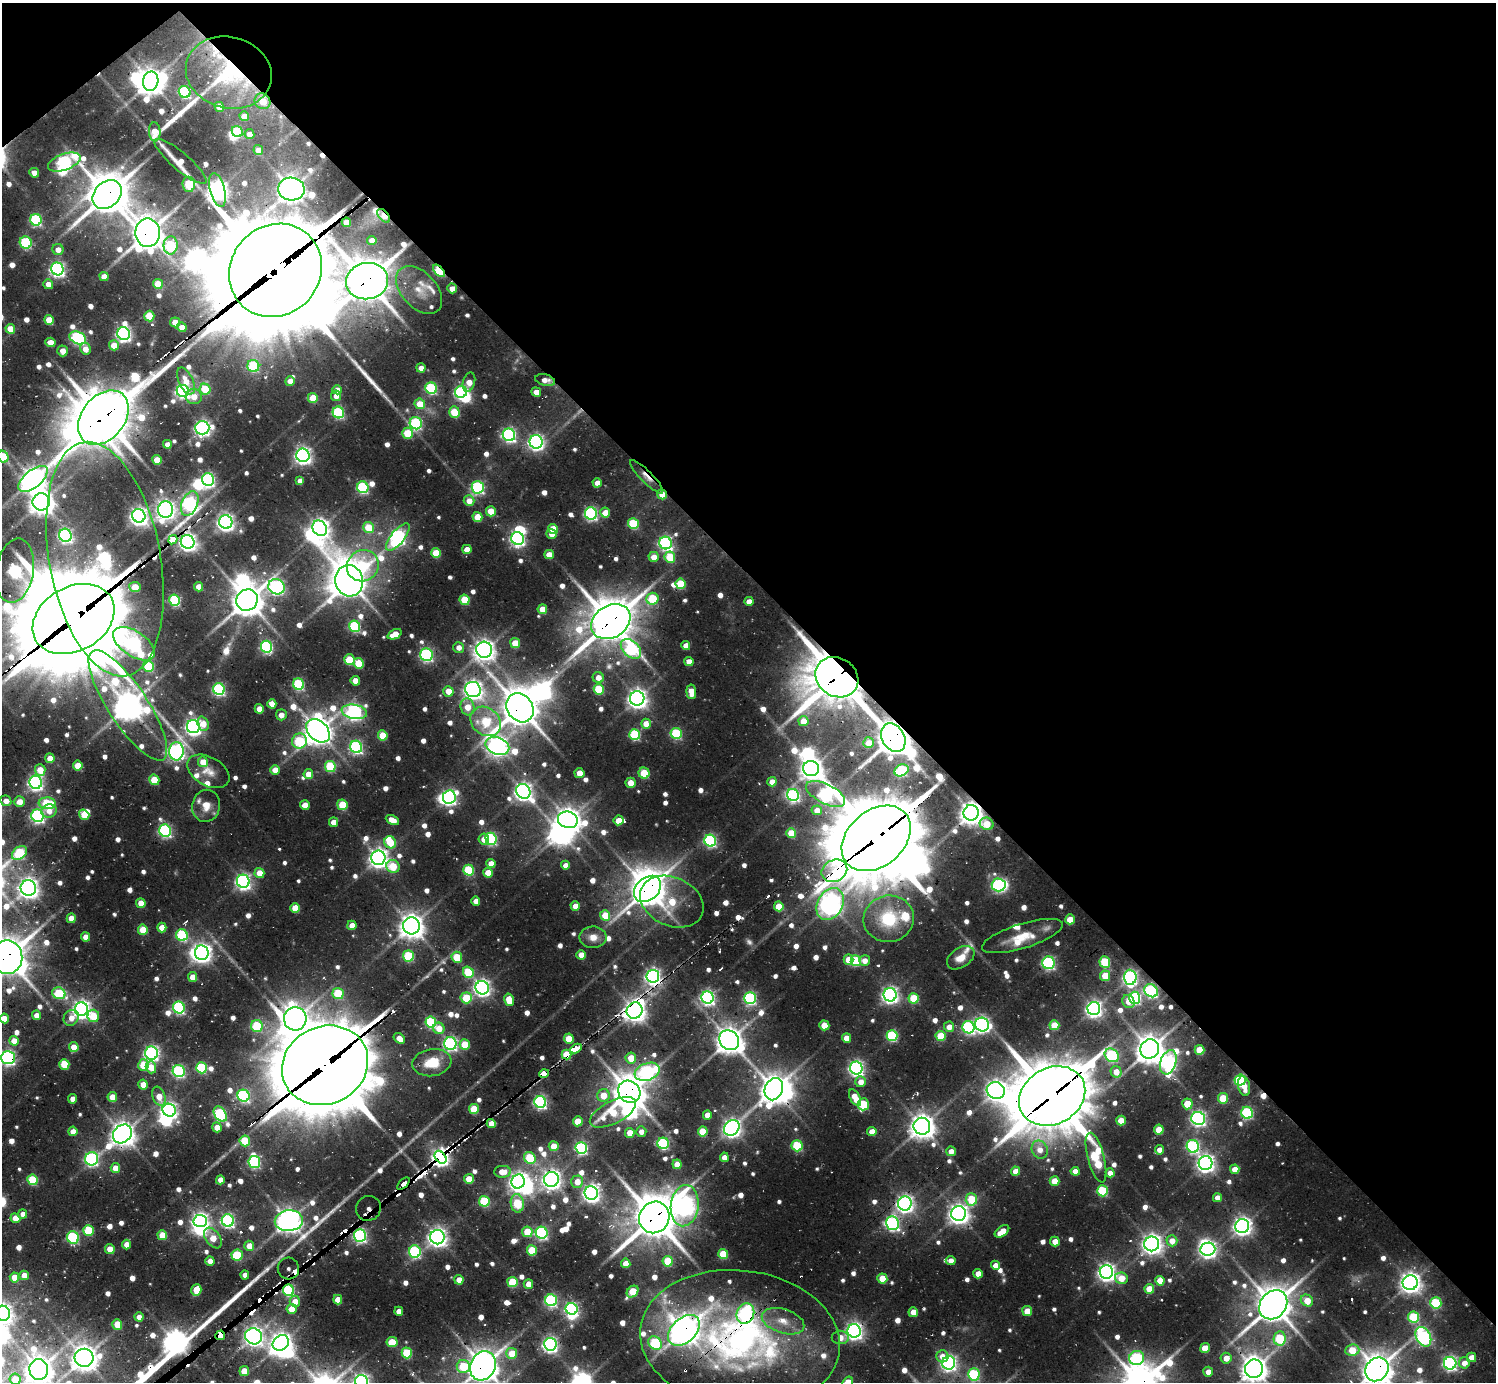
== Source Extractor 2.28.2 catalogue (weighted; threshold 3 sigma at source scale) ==
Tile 3 of 4 x 4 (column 3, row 1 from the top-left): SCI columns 3055-4548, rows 4294-5673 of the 6310 x 6286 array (HDU 1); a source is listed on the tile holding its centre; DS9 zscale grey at full resolution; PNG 1498 x 1384 px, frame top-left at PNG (2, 3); each listed source drawn as its Kron ellipse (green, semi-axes under 4 px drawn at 4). Shown black and unused: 43% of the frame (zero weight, under 2 of 3 exposures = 12% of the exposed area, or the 3 px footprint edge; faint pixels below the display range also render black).
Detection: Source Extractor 2.28.2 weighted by HDU 2 'WHT'; one run over the whole footprint, this tile lists its part. Background 0.104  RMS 0.01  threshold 0.0466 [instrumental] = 3 sigma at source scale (4.5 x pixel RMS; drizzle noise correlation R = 1.50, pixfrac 1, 0.05/0.05 arcsec/px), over >= 5 px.
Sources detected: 938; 12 too faint to see at this stretch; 38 inside a brighter object's white glare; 22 cosmic-ray / hot-pixel residue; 2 long thin detections or spike segments (spike, bleed or trail) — neither listed nor drawn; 22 inside a brighter listed object's ellipse — not listed separately; of the other 842, all 500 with FLUX_AUTO >= 8.7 (the completeness limit of this list) listed and drawn (342 fainter detections not listed), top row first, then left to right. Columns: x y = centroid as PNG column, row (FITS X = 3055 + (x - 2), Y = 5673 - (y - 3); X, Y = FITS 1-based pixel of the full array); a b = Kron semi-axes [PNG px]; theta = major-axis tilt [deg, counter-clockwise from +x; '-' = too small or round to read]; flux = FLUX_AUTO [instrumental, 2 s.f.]
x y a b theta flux
229 73 43 35 -14 120
151 81 10 7 79 1300
185 92 6 5 - 140
262 101 8 7 - 16
219 107 5 4 - 17
244 116 5 4 - 13
155 132 9 6 -85 12
237 132 6 5 - 57
249 134 5 5 - 9.1
258 150 5 4 - 12
180 161 33 8 -40 12
64 162 17 8 20 270
34 173 5 4 - 10
189 184 7 6 - 61
291 189 13 11 -3 1200
217 190 17 7 -76 740
107 195 16 12 44 3000
384 216 8 4 -48 12
36 220 6 5 - 130
346 222 5 4 - 18
148 233 14 12 -88 2000
372 240 4 4 - 8.9
26 243 6 6 - 91
171 245 9 7 86 95
58 249 5 5 - 9.5
57 269 6 6 - 340
275 270 48 44 48 27000
439 271 7 4 -49 79
104 276 5 4 - 11
367 281 21 18 10 3200
48 284 5 5 - 10
158 284 5 5 - 26
452 288 5 5 - 10
419 290 28 17 -48 22
149 316 5 5 - 42
49 320 5 5 - 26
175 322 5 5 - 16
182 327 5 4 - 12
10 329 5 5 - 23
124 334 6 6 - 340
78 338 8 6 -24 190
50 342 5 4 - 19
114 345 5 5 - 19
85 349 6 5 - 11
63 351 5 5 - 12
253 366 6 6 - 82
421 368 4 4 - 12
545 380 10 5 -15 9.7
186 381 14 7 -65 12
290 381 5 5 - 11
469 382 10 6 74 13
431 388 6 5 - 120
205 389 6 5 - 36
337 390 5 4 - 10
183 391 6 6 - 280
461 392 6 6 - 200
536 392 5 4 - 12
336 396 5 5 - 8.9
194 397 8 7 - 12
313 398 5 5 - 27
420 404 5 5 - 25
338 412 6 5 - 130
454 412 6 5 - 40
103 418 30 21 52 4200
416 423 6 6 - 150
202 428 7 6 - 380
407 433 5 5 - 42
509 435 6 6 - 260
536 442 7 6 - 380
167 444 4 4 - 9.2
303 455 7 6 - 470
3 457 6 5 - 53
157 460 5 4 - 24
646 477 23 6 -45 9.2
33 479 17 8 39 1100
208 480 6 6 - 230
300 481 4 4 - 8.9
597 483 4 4 - 12
363 487 6 5 - 130
478 487 6 6 - 180
662 494 5 4 - 16
469 501 5 5 - 13
41 502 8 8 - 1000
190 504 13 8 67 280
166 509 8 7 - 620
491 511 5 5 - 18
591 513 6 6 - 220
605 513 5 5 - 16
139 516 7 6 - 540
477 517 5 5 - 27
226 522 7 6 - 450
633 524 5 5 - 75
320 528 8 6 -52 670
368 528 6 5 - 37
553 529 5 4 - 27
551 534 5 4 - 11
65 535 7 6 - 270
398 537 17 6 51 320
518 539 6 6 - 310
173 540 5 4 - 240
188 542 7 6 - 480
665 543 6 6 - 250
467 549 5 4 - 15
436 553 5 5 - 34
549 554 5 4 - 18
654 557 5 5 - 14
670 557 6 5 - 47
105 559 119 55 -79 800
363 566 16 15 - 68
15 571 32 19 80 250
349 581 16 14 -77 2100
680 584 5 5 - 49
135 587 5 5 - 23
199 587 5 4 - 15
276 587 8 7 - 270
652 599 6 6 - 56
175 600 5 5 - 110
247 600 11 10 - 1900
464 600 5 5 - 42
749 601 4 4 - 11
542 609 5 4 - 22
73 619 43 32 29 16000
611 622 21 16 33 3200
355 626 6 5 - 110
395 634 7 4 24 18
515 643 5 5 - 24
134 644 23 12 -34 330
686 645 4 4 - 12
266 647 6 5 - 170
459 647 5 5 - 9.1
631 649 12 7 -44 110
484 650 8 8 - 800
426 655 6 6 - 200
349 660 5 5 - 45
689 662 5 4 - 13
359 663 5 5 - 40
148 666 6 5 - 70
837 677 22 19 -33 4400
598 678 6 5 - 11
355 681 5 4 - 14
299 684 6 5 - 110
219 689 6 5 - 170
473 689 8 7 - 600
599 689 5 5 - 48
448 691 5 5 - 17
691 692 7 5 -85 17
637 698 7 7 - 680
272 704 4 4 - 13
128 705 65 19 -57 1700
468 707 8 7 - 19
520 708 15 13 -54 2400
259 709 5 4 - 16
354 712 13 7 -10 350
281 715 5 5 - 9.4
486 721 16 13 -39 64
803 721 5 5 - 16
203 724 7 5 -70 13
646 724 5 5 - 17
193 727 7 6 - 400
318 731 14 9 -45 1400
676 733 5 5 - 88
383 735 5 5 - 31
635 735 5 5 - 89
893 738 15 11 -60 2200
299 741 8 7 - 81
869 743 5 5 - 16
497 746 12 8 -22 700
356 747 6 6 - 200
176 751 9 7 86 410
50 758 5 4 - 16
203 762 5 5 - 17
78 766 5 4 - 23
330 766 5 5 - 70
811 769 8 7 - 970
40 770 6 5 - 21
275 770 5 4 - 14
901 770 7 5 30 110
208 771 23 14 -30 15
579 773 5 5 - 14
644 773 5 5 - 40
308 774 5 5 - 20
154 780 5 5 - 29
36 782 6 6 - 340
772 782 5 4 - 11
630 783 5 5 - 16
523 791 8 7 - 560
826 794 21 10 -27 270
793 795 6 6 - 200
449 797 7 6 - 300
6 801 5 5 - 9.5
19 802 5 5 - 13
47 803 8 6 -5 64
305 805 5 5 - 13
342 805 5 5 - 42
206 806 16 14 80 15
817 810 5 5 - 9.7
49 811 7 6 - 9.2
971 813 8 7 - 960
84 815 5 5 - 26
37 816 6 6 - 240
392 820 7 4 -28 13
568 820 10 8 -16 1100
618 820 5 5 - 17
334 822 4 4 - 12
987 824 7 6 - 26
165 831 6 6 - 210
791 833 5 5 - 27
876 838 38 28 40 9000
484 839 5 5 - 11
491 839 6 5 - 160
710 841 6 5 - 190
390 842 6 5 - 26
19 853 8 6 39 83
378 858 7 7 - 670
491 864 5 4 - 14
565 865 4 4 - 8.9
393 866 7 6 - 35
469 870 5 5 - 76
834 871 13 10 22 180
259 873 5 5 - 17
488 873 5 4 - 22
243 881 6 6 - 380
999 885 7 6 - 210
28 888 8 7 - 710
647 889 15 11 43 2100
476 901 4 4 - 9.5
672 902 33 24 -24 61
141 903 5 4 - 19
830 904 17 12 59 880
575 906 5 4 - 14
779 906 5 5 - 26
295 908 5 5 - 29
605 915 5 5 - 29
71 918 5 4 - 15
889 919 25 23 13 52
1070 919 5 5 - 25
352 925 5 4 - 12
411 926 8 8 - 1100
162 927 5 4 - 17
143 930 5 5 - 35
182 935 6 5 - 110
1022 936 42 12 17 27
86 937 4 4 - 12
593 937 13 11 -1 12
202 953 7 7 - 620
581 955 5 4 - 15
408 956 5 5 - 80
7 957 17 15 -82 2700
457 957 5 5 - 41
961 958 15 9 34 13
849 959 5 5 - 26
865 960 5 5 - 9.9
856 961 5 5 - 60
1105 962 5 5 - 61
1049 963 6 6 - 180
468 972 6 5 - 60
653 976 6 6 - 390
1105 976 5 5 - 25
193 977 5 4 - 16
1130 977 7 6 - 310
482 988 7 6 - 450
1151 991 7 6 - 200
59 993 6 5 - 70
338 993 5 5 - 58
890 995 6 6 - 430
466 998 6 5 - 51
708 998 6 6 - 310
750 998 6 5 - 180
914 998 5 5 - 51
1135 998 6 5 - 180
509 1000 6 4 -77 20
1128 1001 7 6 - 12
179 1007 6 5 - 180
81 1009 7 6 - 580
1094 1009 6 6 - 440
635 1011 8 7 - 860
36 1015 4 4 - 9.1
93 1016 6 6 - 33
4 1018 5 4 - 18
71 1018 8 7 - 10
295 1019 11 11 - 1200
431 1022 5 5 - 100
824 1025 5 4 - 21
982 1025 7 6 - 350
1054 1025 5 5 - 34
257 1026 6 6 - 65
949 1027 5 5 - 12
969 1027 6 6 - 180
439 1028 6 5 - 16
892 1036 5 5 - 100
941 1036 5 5 - 41
399 1038 6 4 -37 11
847 1038 5 4 - 15
569 1039 5 5 - 28
729 1040 11 9 -45 1300
14 1041 5 4 - 15
450 1043 6 6 - 240
465 1044 5 5 - 29
74 1047 5 4 - 16
576 1048 6 4 28 320
1150 1049 10 9 - 1500
1199 1050 5 5 - 34
151 1053 6 6 - 320
567 1055 5 5 - 45
1112 1055 8 6 -43 150
8 1058 7 6 - 290
631 1058 5 5 - 20
1168 1062 12 7 71 330
432 1063 20 13 9 28
64 1064 5 5 - 34
143 1065 6 5 - 37
325 1065 44 38 26 13000
151 1067 6 5 - 18
201 1068 5 5 - 97
856 1068 6 6 - 350
179 1071 6 6 - 190
647 1072 13 8 20 220
1116 1072 6 5 - 14
544 1073 5 4 - 190
1240 1080 5 5 - 120
861 1082 5 5 - 11
143 1085 5 5 - 17
1244 1086 10 6 -77 16
774 1089 11 9 67 1400
996 1091 9 8 - 730
629 1092 11 10 - 2100
603 1095 6 6 - 18
159 1096 10 6 -69 14
243 1096 6 6 - 170
1052 1096 34 28 30 6500
112 1097 5 4 - 22
855 1098 9 5 -61 22
1223 1098 5 5 - 37
73 1099 5 4 - 12
540 1102 6 6 - 220
863 1104 6 5 - 60
1187 1104 5 5 - 29
474 1109 5 5 - 41
169 1110 7 6 - 420
613 1112 25 11 27 47
1247 1113 6 5 - 140
220 1114 8 5 -56 150
707 1115 4 4 - 12
1198 1118 7 6 - 330
578 1121 5 5 - 24
1121 1121 5 4 - 23
491 1124 4 4 - 10
922 1126 8 8 - 1100
217 1127 5 4 - 11
732 1128 8 7 - 580
1159 1130 5 5 - 23
73 1131 5 4 - 12
703 1131 5 5 - 41
641 1132 5 5 - 9.3
872 1132 4 4 - 14
630 1133 5 4 - 19
122 1134 10 8 44 1100
245 1141 5 5 - 38
663 1143 5 5 - 140
554 1146 5 5 - 23
797 1146 6 5 - 71
1193 1146 6 6 - 200
581 1148 6 5 - 180
1040 1150 9 8 - 10
1159 1150 4 4 - 9
951 1151 5 5 - 10
441 1157 7 5 -52 690
724 1157 5 4 - 11
530 1158 6 5 - 60
1096 1158 25 8 -75 110
92 1159 6 6 - 230
254 1162 6 6 - 140
1205 1163 7 7 - 540
677 1164 5 4 - 18
115 1168 5 4 - 18
1235 1169 5 4 - 16
1015 1171 4 4 - 14
1075 1171 4 4 - 12
503 1172 8 6 2 15
1110 1173 4 4 - 11
469 1179 5 5 - 22
551 1179 7 7 - 660
32 1180 5 5 - 61
220 1180 4 4 - 9.8
1054 1181 5 5 - 23
518 1182 7 6 - 560
577 1182 6 6 - 14
404 1184 8 3 43 200
1102 1191 5 5 - 69
591 1193 7 7 - 520
1217 1198 4 4 - 11
971 1199 6 6 - 46
484 1201 5 5 - 64
517 1203 9 6 -83 61
905 1203 7 7 - 500
685 1206 20 14 84 620
368 1208 13 12 - 43
23 1214 4 4 - 8.7
959 1214 7 7 - 760
654 1217 16 15 - 3200
15 1218 5 5 - 15
228 1220 6 6 - 240
200 1221 7 6 - 490
289 1221 14 10 4 1200
892 1223 7 6 - 240
1242 1226 7 7 - 580
88 1230 5 5 - 50
1002 1231 8 5 35 20
527 1232 5 5 - 31
542 1233 6 6 - 190
162 1235 5 5 - 25
360 1236 6 6 - 230
73 1237 6 6 - 130
437 1237 7 7 - 630
213 1238 11 7 -55 18
1172 1241 5 5 - 14
1055 1242 5 5 - 13
1152 1244 7 7 - 740
126 1245 5 4 - 9.2
249 1246 5 5 - 14
110 1249 5 4 - 16
1208 1249 7 6 - 450
532 1250 5 5 - 46
415 1252 6 6 - 150
723 1254 5 5 - 43
237 1255 5 5 - 69
210 1261 4 4 - 9.1
668 1261 5 5 - 46
951 1261 5 4 - 8.9
626 1263 5 4 - 15
995 1265 4 4 - 10
288 1268 11 10 - 610
1106 1272 7 6 - 520
978 1274 4 4 - 13
24 1275 5 4 - 12
245 1275 4 4 - 8.7
14 1277 5 4 - 16
1121 1278 6 5 - 22
882 1279 5 5 - 25
459 1280 5 4 - 17
1160 1281 5 4 - 22
512 1282 5 5 - 50
1410 1283 7 7 - 780
528 1284 5 5 - 11
1149 1289 5 5 - 25
196 1290 6 5 - 20
288 1290 5 5 - 140
633 1292 6 5 - 45
338 1300 5 4 - 16
551 1300 6 6 - 170
295 1301 5 5 - 12
1307 1301 6 5 - 22
1436 1303 5 5 - 80
1273 1305 16 13 50 2200
292 1309 5 5 - 15
572 1309 6 5 - 250
399 1311 4 4 - 10
1027 1311 5 5 - 19
913 1312 5 4 - 19
3 1313 7 7 - 590
745 1314 10 8 67 200
139 1317 4 4 - 9.4
1414 1317 5 5 - 82
783 1321 22 12 -18 19
117 1324 5 5 - 21
684 1330 18 12 43 1400
854 1331 7 6 - 490
220 1335 5 4 - 1000
254 1336 8 8 - 640
840 1337 8 6 2 11
1423 1337 10 7 -62 270
1280 1338 7 6 - 68
740 1339 100 69 -7 460
392 1342 5 5 - 31
281 1343 9 7 35 830
655 1343 7 6 - 95
550 1344 6 6 - 350
1205 1348 5 4 - 30
1352 1350 7 6 - 35
407 1353 5 5 - 59
512 1353 5 5 - 26
942 1356 6 6 - 11
1472 1357 4 4 - 17
84 1358 9 9 - 1200
1137 1358 7 7 - 130
1226 1358 5 5 - 11
949 1363 6 6 - 370
1450 1363 6 6 - 280
1464 1363 5 5 - 12
463 1366 6 6 - 47
483 1366 15 12 63 1800
39 1369 10 9 - 1400
1254 1369 9 9 - 1200
1377 1369 13 11 46 1700
244 1371 5 5 - 19
1208 1372 5 5 - 10
974 1374 6 6 - 110
15 1379 5 5 - 19
362 1382 7 6 - 400
848 1382 6 5 - 23
Overlapping masked pixels (flux is a lower limit): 64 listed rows (the first 20) at x y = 229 73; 262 101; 291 189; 107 195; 384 216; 346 222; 148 233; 275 270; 439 271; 367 281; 545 380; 103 418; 646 477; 662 494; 190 504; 173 540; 188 542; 105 559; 73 619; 611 622
Isophote crosses this tile's border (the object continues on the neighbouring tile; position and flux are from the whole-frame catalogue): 14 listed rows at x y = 3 457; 15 571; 73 619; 7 957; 4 1018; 8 1058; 3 1313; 483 1366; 39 1369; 1254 1369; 1377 1369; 15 1379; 362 1382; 848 1382